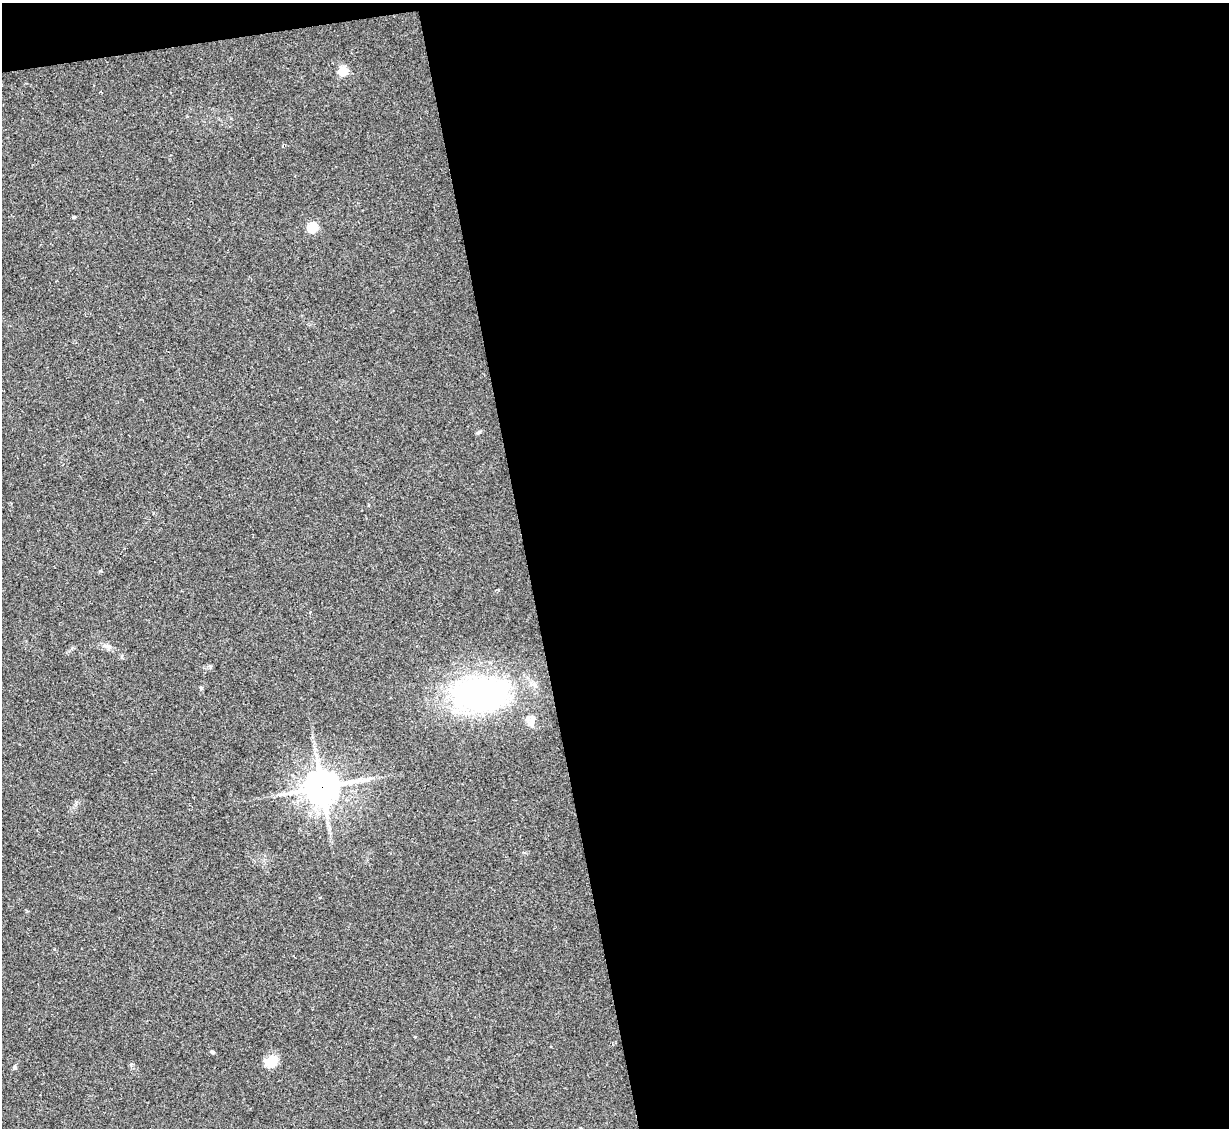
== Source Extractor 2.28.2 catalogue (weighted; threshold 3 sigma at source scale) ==
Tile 4 of 4 x 4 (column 4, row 1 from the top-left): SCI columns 3683-4909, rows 3627-4752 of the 4909 x 4890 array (HDU 1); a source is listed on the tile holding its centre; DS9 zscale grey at full resolution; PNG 1231 x 1130 px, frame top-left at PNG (2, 3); no overlay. Shown black and unused: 58% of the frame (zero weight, under 2 of 3 exposures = <1% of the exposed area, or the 3 px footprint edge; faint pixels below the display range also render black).
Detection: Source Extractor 2.28.2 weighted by HDU 2 'WHT'; one run over the whole footprint, this tile lists its part. Background 0.0906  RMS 0.0097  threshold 0.0434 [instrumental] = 3 sigma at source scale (4.5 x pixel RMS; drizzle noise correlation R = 1.50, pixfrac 1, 0.05/0.05 arcsec/px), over >= 5 px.
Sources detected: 11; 1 inside a brighter listed object's ellipse — not listed separately; the other 10 listed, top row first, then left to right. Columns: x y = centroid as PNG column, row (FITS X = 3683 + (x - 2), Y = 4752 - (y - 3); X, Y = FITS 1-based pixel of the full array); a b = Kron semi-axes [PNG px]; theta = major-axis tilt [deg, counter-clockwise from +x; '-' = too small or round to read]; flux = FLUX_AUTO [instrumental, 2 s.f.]
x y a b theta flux
343 70 5 5 - 47
74 217 4 4 - 1.1
312 227 5 5 - 65
108 646 8 6 -3 3.2
480 694 67 40 5 240
531 724 11 9 -52 5.6
322 787 11 10 - 2000
212 1052 5 4 - 1.5
271 1062 15 12 22 14
14 1067 5 5 - 1.6
Overlapping masked pixels (flux is a lower limit): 1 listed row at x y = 322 787
Unlisted compact peaks at least as high as the median listed source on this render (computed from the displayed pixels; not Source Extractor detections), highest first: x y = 479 432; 100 571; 131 1064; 201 688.